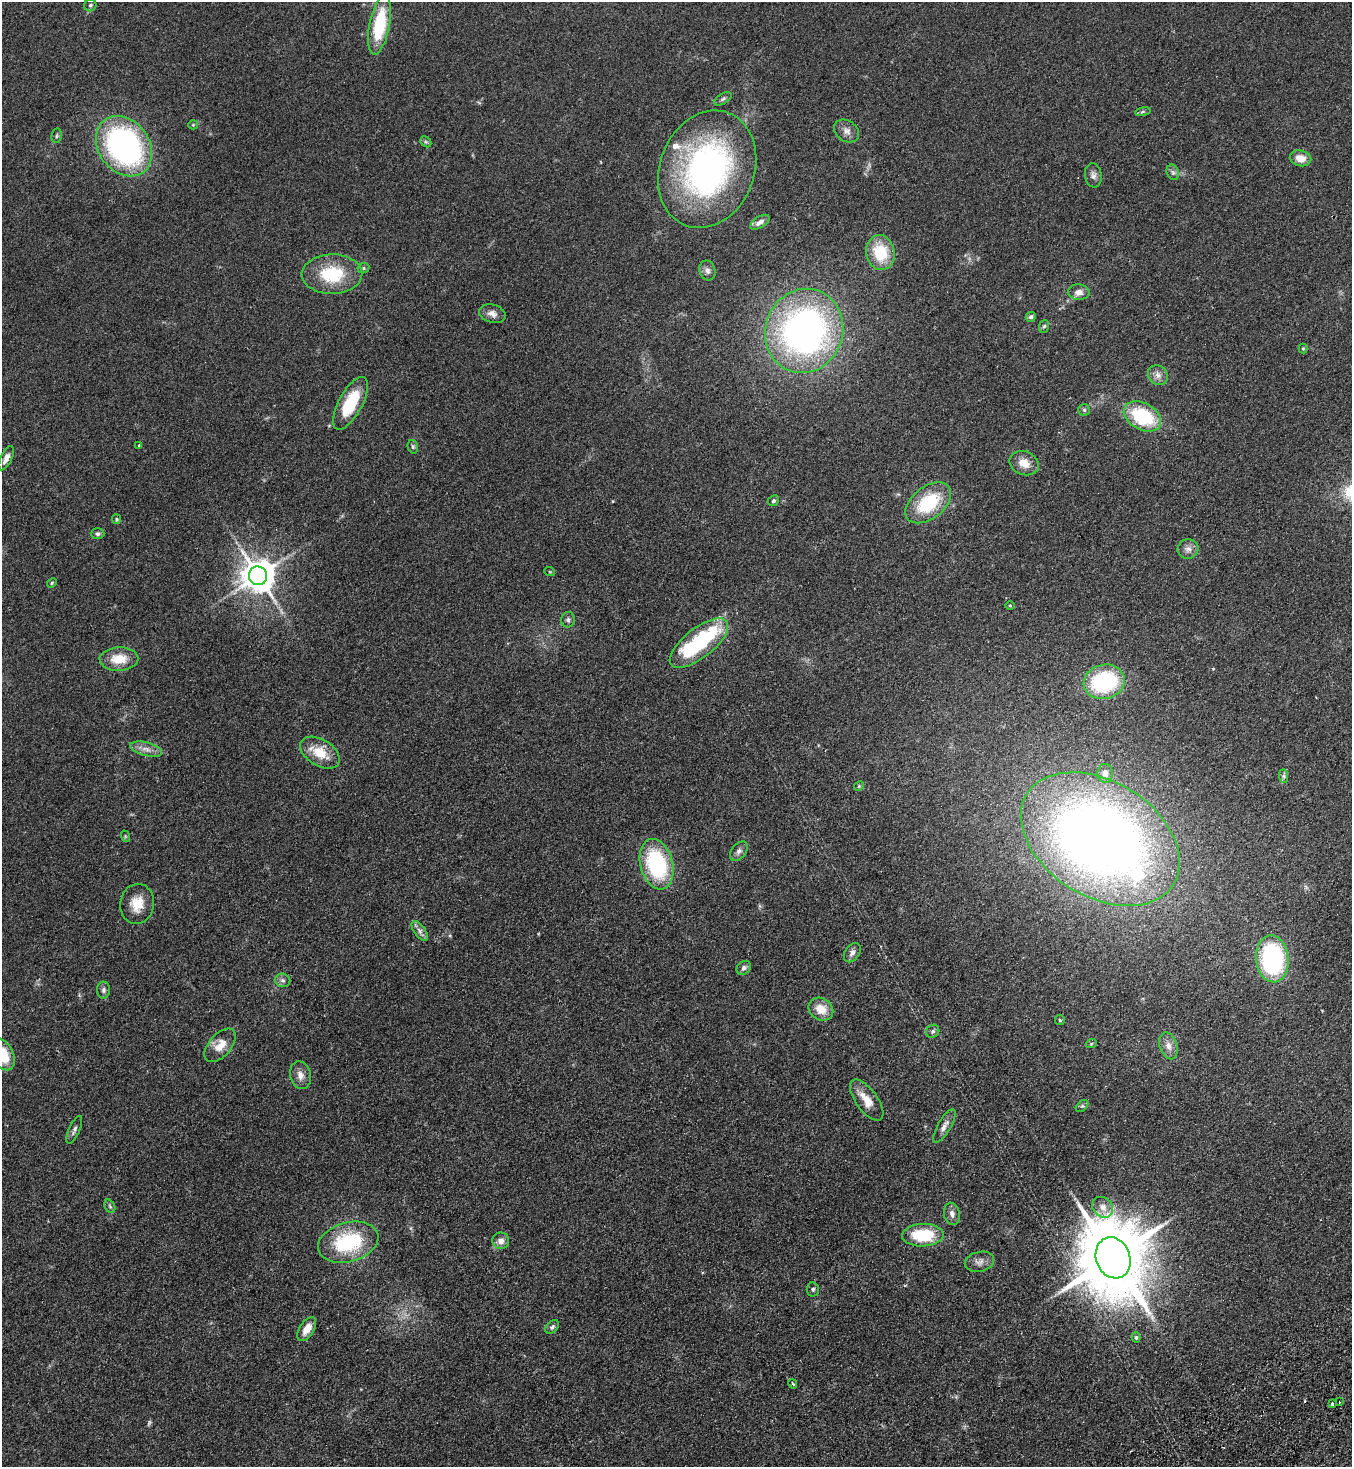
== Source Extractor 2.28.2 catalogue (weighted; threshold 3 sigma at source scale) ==
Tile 6 of 4 x 4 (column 2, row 2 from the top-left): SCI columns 1682-3031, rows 2983-4447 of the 5925 x 5963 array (HDU 1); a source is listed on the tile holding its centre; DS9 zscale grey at full resolution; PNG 1354 x 1469 px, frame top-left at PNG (2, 2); each listed source drawn as its Kron ellipse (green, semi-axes under 4 px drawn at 4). Shown black and unused: <1% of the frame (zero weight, under 2 of 3 exposures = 3% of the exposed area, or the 3 px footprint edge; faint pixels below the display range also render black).
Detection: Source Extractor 2.28.2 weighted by HDU 2 'WHT'; one run over the whole footprint, this tile lists its part. Background 0.091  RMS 0.009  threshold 0.0403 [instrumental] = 3 sigma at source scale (4.5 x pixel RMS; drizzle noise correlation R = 1.50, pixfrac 1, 0.05/0.05 arcsec/px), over >= 5 px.
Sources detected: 93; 2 too faint to see at this stretch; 2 inside a brighter object's white glare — neither listed nor drawn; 1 inside a brighter listed object's ellipse — not listed separately; the other 88 listed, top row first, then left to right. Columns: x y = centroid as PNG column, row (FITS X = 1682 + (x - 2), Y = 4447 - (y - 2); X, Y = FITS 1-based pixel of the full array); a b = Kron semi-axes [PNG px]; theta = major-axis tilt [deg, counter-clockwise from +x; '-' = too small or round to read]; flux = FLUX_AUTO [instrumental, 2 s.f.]
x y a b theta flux
90 5 6 6 - 1.8
380 25 30 10 79 54
723 99 9 5 32 1.8
1143 112 8 4 9 1.5
193 125 5 4 - 0.96
847 131 13 10 -35 5.4
57 136 7 5 82 1.5
426 142 6 4 -43 1.4
124 146 32 25 -53 210
1300 158 11 7 -13 9.8
707 169 60 47 69 260
1173 172 8 6 -68 2.4
1093 175 12 8 -83 3.9
760 222 11 5 32 4.2
880 252 17 14 -77 35
363 268 6 5 - 1.4
707 270 10 8 -70 3.6
332 274 30 19 1 44
1079 292 11 7 -2 5.1
492 314 13 9 -16 5.5
1031 317 5 4 - 1.9
1044 326 6 5 - 1.5
804 331 42 38 71 330
1303 349 5 4 - 0.98
1158 375 10 9 - 5
350 403 29 12 61 39
1084 410 6 6 - 1.7
1142 416 20 13 -29 58
139 446 3 3 - 2.2
413 447 7 5 -75 1.4
6 458 13 5 65 5
1024 463 15 11 -22 10
773 501 6 5 - 1.7
928 503 26 16 38 47
116 519 5 4 - 1.1
97 534 7 5 0 2.2
1188 549 10 9 - 4.8
550 572 5 3 - 0.81
258 576 9 9 - 1800
52 583 5 4 - 1
1010 605 4 3 - 0.76
568 620 8 7 - 2.3
699 643 35 15 38 74
119 659 19 12 2 17
1104 682 21 17 13 83
146 749 16 6 -15 6
320 753 22 13 -32 19
1105 773 9 7 88 4.2
1284 776 7 4 -89 1.8
859 786 5 4 - 0.92
125 836 6 3 -72 0.9
1100 839 86 57 -31 850
739 851 11 7 52 3.5
657 864 26 16 -75 85
137 904 20 17 81 16
420 931 11 5 -55 3.4
852 953 10 7 55 4.2
1272 959 23 16 -84 130
744 968 8 6 45 2.7
283 980 8 6 -18 2.7
103 990 8 6 89 2.5
821 1009 13 11 -33 13
1060 1020 5 4 - 0.98
933 1031 7 6 - 2
1091 1044 5 3 - 0.78
220 1045 20 11 49 12
1168 1046 14 8 -73 6.3
2 1054 17 11 -61 25
300 1075 14 10 -76 6.4
867 1100 24 11 -54 14
1082 1106 7 4 43 1.5
944 1126 19 6 60 5
74 1130 15 5 66 3.1
110 1206 7 5 -58 1.6
1103 1207 11 9 -43 6.7
952 1214 11 8 -78 4.3
923 1235 21 11 2 44
501 1241 8 8 - 5.6
348 1242 31 19 16 68
1113 1258 21 17 -69 9600
979 1262 15 10 13 5.7
813 1289 7 6 - 2
552 1327 8 5 44 2.3
307 1329 13 7 58 8.8
1136 1337 5 4 - 1.2
793 1384 5 4 - 1.4
1339 1402 3 2 - 0.68
1332 1404 3 3 - 3.1
Isophote crosses this tile's border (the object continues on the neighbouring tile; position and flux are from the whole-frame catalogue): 1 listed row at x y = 2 1054